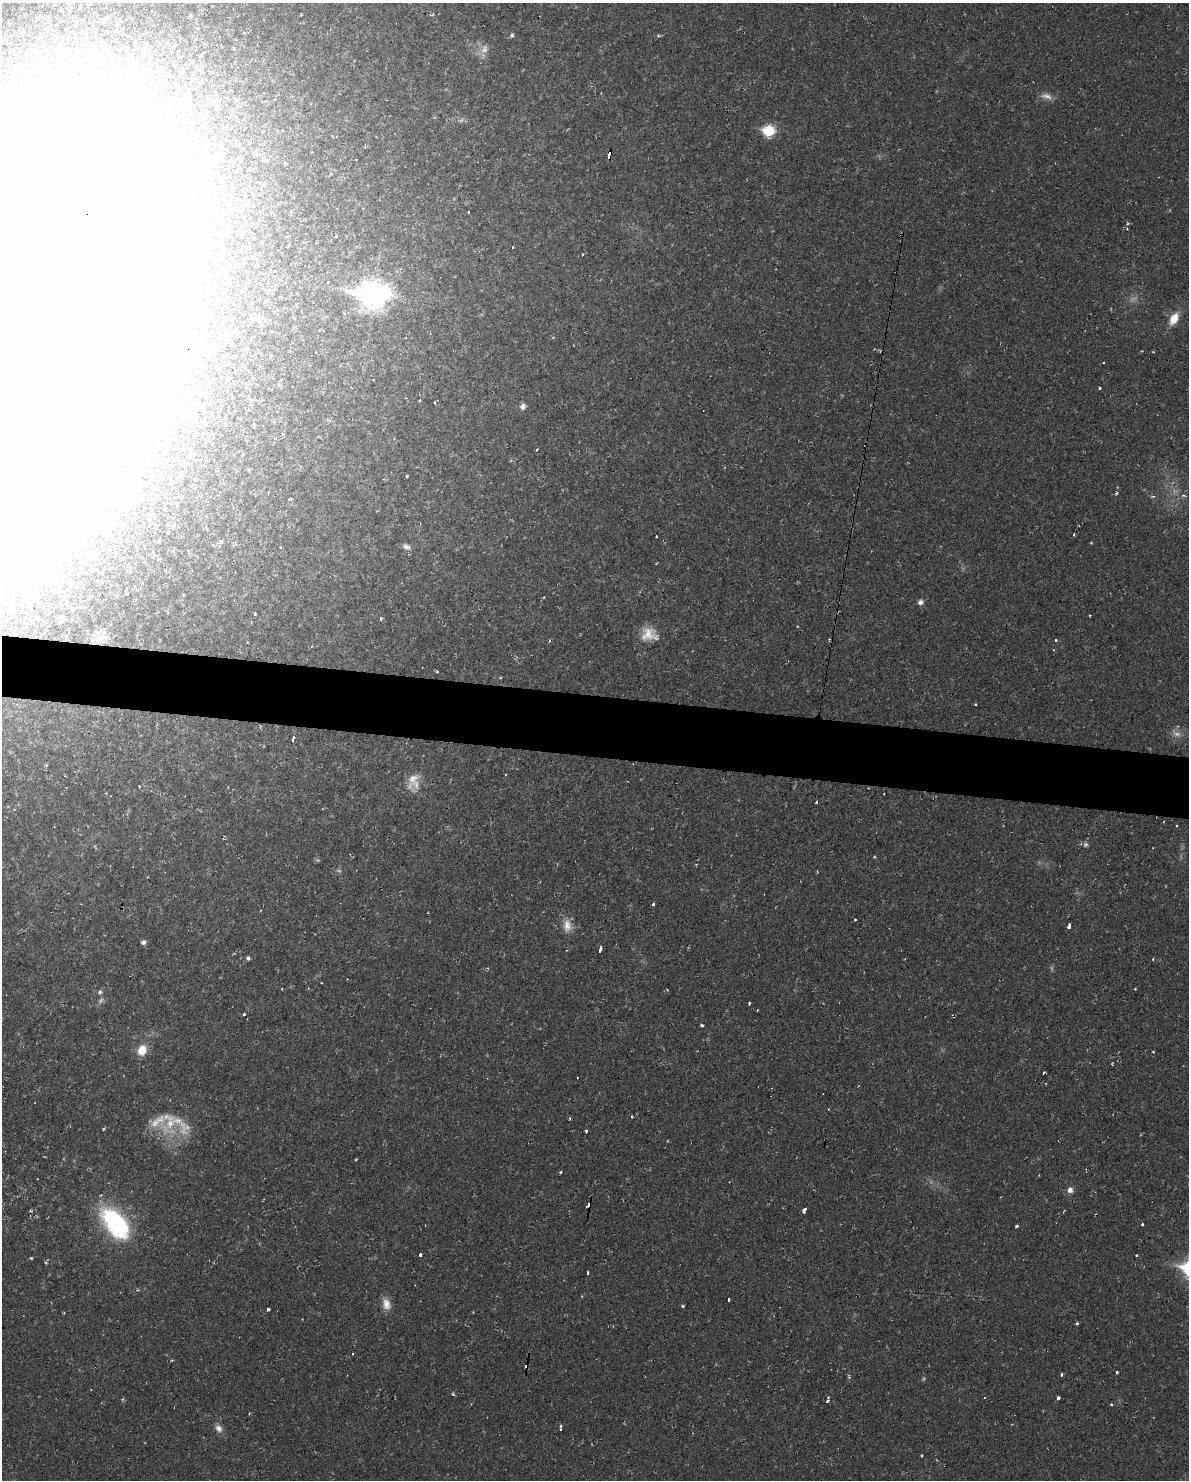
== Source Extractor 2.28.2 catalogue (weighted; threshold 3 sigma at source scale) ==
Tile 7 of 4 x 3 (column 3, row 2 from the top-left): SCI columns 2377-3563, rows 1591-3068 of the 4751 x 4773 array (HDU 1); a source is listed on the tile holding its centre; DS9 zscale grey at full resolution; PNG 1191 x 1482 px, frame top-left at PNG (2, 3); no overlay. Shown black and unused: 4% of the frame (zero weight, under 2 of 3 exposures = <1% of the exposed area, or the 3 px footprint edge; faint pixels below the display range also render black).
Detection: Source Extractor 2.28.2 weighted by HDU 2 'WHT'; one run over the whole footprint, this tile lists its part. Background 0.02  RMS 0.0061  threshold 0.0274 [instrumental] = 3 sigma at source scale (4.5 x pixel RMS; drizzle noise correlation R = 1.50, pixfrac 1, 0.05/0.05 arcsec/px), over >= 5 px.
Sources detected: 108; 5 too faint to see at this stretch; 3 inside a brighter object's white glare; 8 cosmic-ray / hot-pixel residue — not listed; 2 inside a brighter listed object's ellipse — not listed separately; the other 90 listed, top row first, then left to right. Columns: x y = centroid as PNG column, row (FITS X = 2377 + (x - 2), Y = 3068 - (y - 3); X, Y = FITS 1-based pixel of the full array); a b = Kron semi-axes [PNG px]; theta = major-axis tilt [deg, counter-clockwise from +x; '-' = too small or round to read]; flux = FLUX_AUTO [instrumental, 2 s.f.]
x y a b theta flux
105 20 7 5 44 1.2
512 35 6 5 - 1
484 49 11 9 59 4.2
1047 96 16 8 -16 4
768 131 7 6 - 38
609 155 7 3 80 13
469 212 3 3 - 1.2
1127 228 4 3 - 0.9
336 236 3 3 - 1.6
513 247 3 2 - 0.62
328 282 3 3 - 1
296 293 3 2 - 0.45
373 295 12 9 -5 680
1174 319 14 9 60 9.3
320 330 3 2 - 0.84
9 344 237 102 66 25000
1103 363 3 2 - 0.99
1099 388 3 3 - 2.7
420 400 3 3 - 1.7
435 402 3 3 - 0.77
523 406 6 5 - 2.8
536 450 4 2 - 0.48
406 476 3 3 - 2.9
1183 495 7 3 -19 0.95
289 499 3 3 - 1.5
1074 534 3 2 - 0.87
656 536 3 3 - 0.74
220 542 7 4 29 1.5
281 547 3 2 - 1
406 547 10 6 -25 2.2
920 602 6 5 - 2.6
255 613 4 3 - 2.4
381 618 3 3 - 2.1
62 619 8 6 82 1.6
649 634 22 16 -8 11
100 638 19 9 44 7.1
1055 640 3 3 - 1.6
437 671 3 3 - 1.4
976 704 3 2 - 0.58
293 739 5 3 - 2.9
413 778 19 13 61 8.2
139 786 3 2 - 0.49
816 802 3 2 - 7.4
1085 844 6 6 - 1.5
653 904 3 3 - 2.6
855 920 3 3 - 2.2
567 926 18 11 -89 6.6
1069 926 5 3 - 13
143 942 6 6 - 1.7
600 949 5 3 - 6
248 958 4 4 - 1.4
1135 989 3 3 - 0.45
100 992 6 5 - 1.5
749 1004 3 3 - 3.9
757 1010 3 2 - 0.39
244 1014 3 3 - 3.5
702 1025 3 3 - 1.2
142 1050 12 10 66 9.1
1153 1051 4 2 - 0.43
1043 1073 3 3 - 1.6
632 1116 3 3 - 1.4
570 1118 4 3 - 0.7
170 1123 36 20 69 22
586 1131 3 3 - 7.1
356 1159 4 3 - 0.48
561 1172 3 3 - 2.4
1070 1190 6 6 - 3.4
589 1206 4 3 - 38
805 1209 6 3 72 3.1
113 1220 26 19 -43 63
1142 1224 3 3 - 2.3
1017 1226 3 3 - 1.6
420 1255 3 3 - 4.5
1136 1256 3 3 - 0.9
31 1258 4 3 - 0.65
588 1273 3 3 - 1.5
729 1300 3 2 - 0.85
386 1304 16 10 -77 5.7
682 1306 4 3 - 0.66
268 1309 3 3 - 13
1077 1324 3 3 - 1.9
1117 1372 3 3 - 1.1
1062 1374 3 3 - 2.4
453 1394 5 3 - 0.91
1058 1398 4 3 - 8.7
828 1400 6 3 82 2.8
249 1413 3 2 - 0.69
561 1426 3 3 - 1.1
219 1428 11 8 -43 3.4
560 1429 3 3 - 0.79
Overlapping masked pixels (flux is a lower limit): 4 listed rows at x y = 609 155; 373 295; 9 344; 589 1206
Isophote crosses this tile's border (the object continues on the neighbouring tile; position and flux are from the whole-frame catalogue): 1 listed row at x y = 9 344